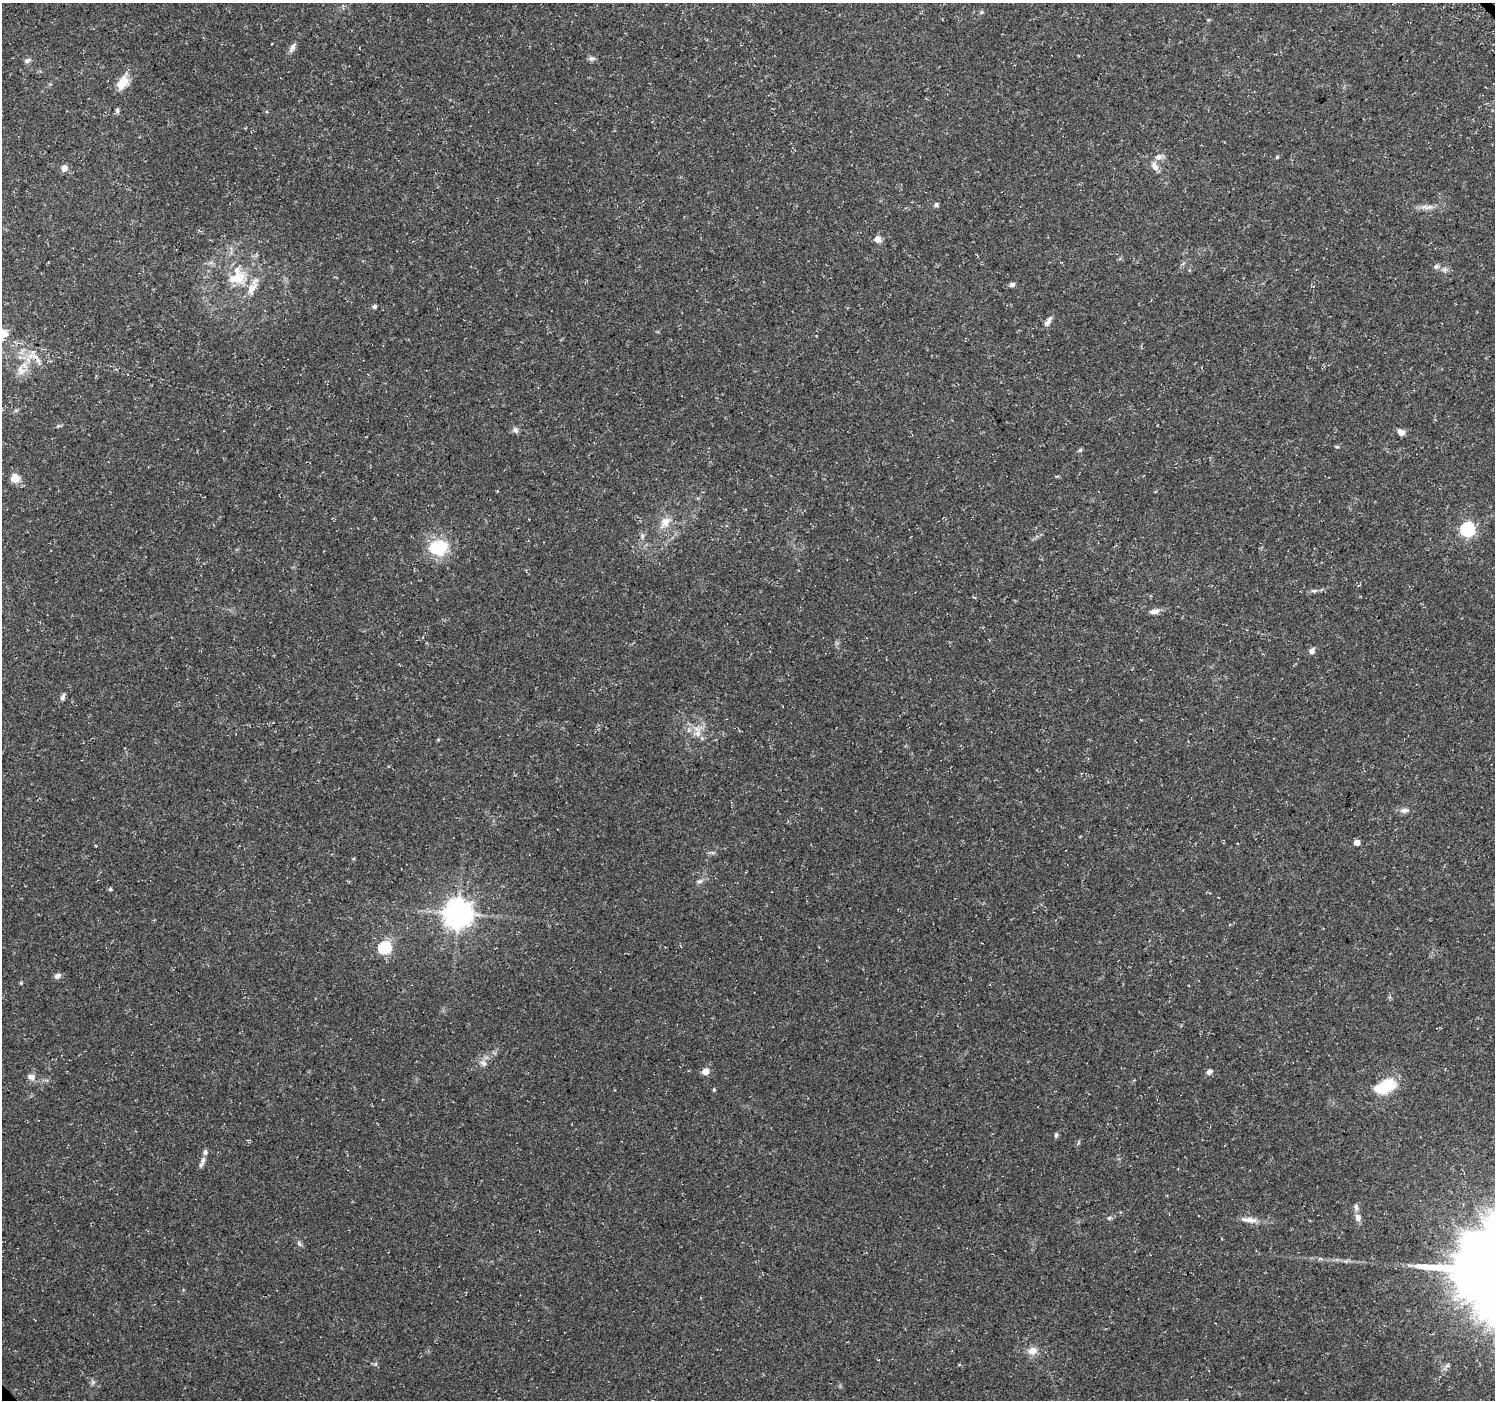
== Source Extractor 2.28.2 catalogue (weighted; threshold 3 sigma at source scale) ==
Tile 10 of 4 x 4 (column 2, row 3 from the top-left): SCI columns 1582-3074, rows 1613-3010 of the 6110 x 6084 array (HDU 1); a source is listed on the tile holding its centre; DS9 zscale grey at full resolution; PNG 1497 x 1402 px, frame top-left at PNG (2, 3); no overlay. Shown black and unused: <1% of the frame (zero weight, under 3 of 4 exposures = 5% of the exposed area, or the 3 px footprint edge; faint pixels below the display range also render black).
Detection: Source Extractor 2.28.2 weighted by HDU 2 'WHT'; one run over the whole footprint, this tile lists its part. Background 0.0834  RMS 0.0048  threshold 0.0217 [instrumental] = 3 sigma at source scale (4.5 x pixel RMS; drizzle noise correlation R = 1.50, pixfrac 1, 0.0396/0.0396 arcsec/px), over >= 5 px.
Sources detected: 65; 3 inside a brighter listed object's ellipse — not listed separately; the other 62 listed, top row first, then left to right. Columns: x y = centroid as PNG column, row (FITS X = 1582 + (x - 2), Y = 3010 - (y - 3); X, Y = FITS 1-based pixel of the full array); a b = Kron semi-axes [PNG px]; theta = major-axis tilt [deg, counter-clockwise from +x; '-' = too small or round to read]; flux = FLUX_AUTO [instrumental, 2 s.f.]
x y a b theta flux
981 12 6 4 89 0.68
292 47 14 6 65 2
592 58 9 6 6 1.3
27 60 8 6 17 1.4
122 83 19 12 54 6.4
117 111 8 4 -89 0.94
1158 157 9 7 21 2.6
1277 157 4 4 - 0.7
64 168 6 6 - 3.8
1155 168 12 7 -40 2.5
936 205 5 5 - 1
1427 207 20 6 -1 3.2
877 239 5 5 - 4.7
1436 267 8 6 22 1.3
237 278 28 17 12 14
1012 285 7 5 22 1.3
374 307 5 5 - 0.91
1048 322 14 5 55 2.2
20 357 5 5 - 1.1
37 358 19 6 -51 3.5
21 371 12 10 -27 3.7
58 426 6 4 19 0.69
515 430 8 7 - 1.6
1401 432 7 6 - 3.1
1337 446 6 3 -8 0.58
1080 450 6 5 - 0.73
15 478 10 10 - 4.5
665 522 19 12 57 6
1467 529 6 6 - 95
642 536 9 6 82 1.4
438 547 19 14 8 24
1314 591 8 5 -5 1
974 597 4 3 - 0.89
1154 611 13 6 12 2.5
1312 651 5 5 - 2.6
63 697 9 5 69 1.5
698 733 11 10 - 3.9
1404 810 11 7 -5 2.2
1357 842 4 4 - 4.1
699 881 9 5 8 1.4
110 889 5 4 - 0.83
458 914 9 8 - 630
385 948 6 6 - 52
57 976 8 6 34 1.7
21 983 6 3 -72 0.51
483 1063 10 7 -38 2.1
705 1071 5 5 - 7.2
1209 1072 7 6 - 1.6
31 1077 12 8 -15 2.5
1385 1087 24 12 22 20
714 1090 5 4 - 0.64
1056 1135 7 5 72 0.98
203 1160 10 5 66 1.9
1356 1207 8 6 -74 1.5
1109 1218 5 5 - 0.78
1358 1218 10 7 -84 2.5
1249 1220 24 7 -6 4.1
299 1243 8 5 -64 1.1
1346 1261 5 5 - 0.77
1032 1351 11 9 14 4
375 1364 6 4 18 0.7
93 1382 7 4 71 0.93
Overlapping masked pixels (flux is a lower limit): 1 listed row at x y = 37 358